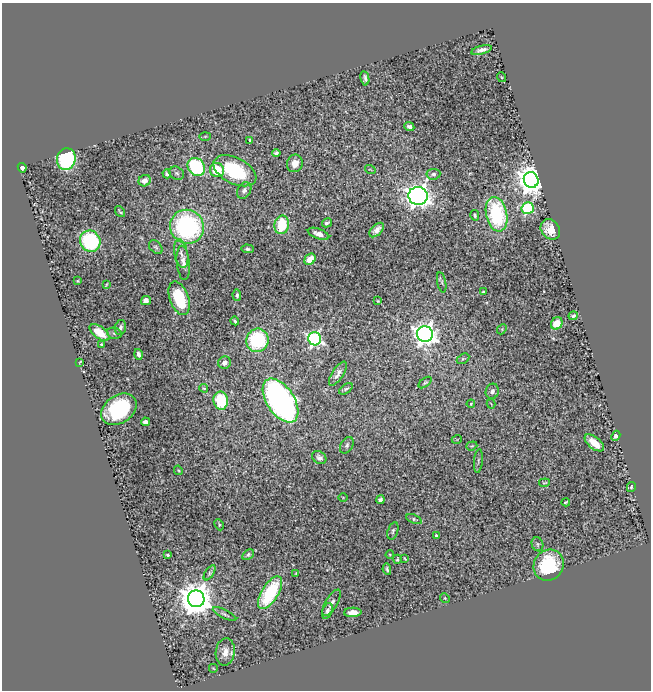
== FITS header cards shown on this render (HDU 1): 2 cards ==
NAXIS1  =                  649
NAXIS2  =                  688

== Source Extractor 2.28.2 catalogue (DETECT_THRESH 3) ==
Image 649 x 688 px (HDU 1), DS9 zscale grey, 1 PNG px = 1 image px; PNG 653 x 692 px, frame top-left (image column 1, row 688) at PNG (2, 3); each listed source drawn as its Kron ellipse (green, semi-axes under 4 px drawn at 4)
Background 1.97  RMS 0.031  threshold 0.0928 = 3 sigma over >= 5 px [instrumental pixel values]
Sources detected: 107; all 107 listed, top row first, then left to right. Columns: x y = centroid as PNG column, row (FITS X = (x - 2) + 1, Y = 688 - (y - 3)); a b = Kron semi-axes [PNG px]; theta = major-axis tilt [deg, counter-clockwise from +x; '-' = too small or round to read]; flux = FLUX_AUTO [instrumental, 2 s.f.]
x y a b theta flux
481 50 10 4 15 12
501 77 5 3 - 1.8
365 78 7 4 -78 6.1
409 127 5 4 - 7.6
205 136 6 4 2 1.7
250 140 4 3 - 3.7
276 153 4 4 - 5.1
66 159 11 9 77 260
295 163 9 8 - 19
196 167 9 8 - 220
22 168 5 4 - 10
370 169 5 3 - 1.7
217 170 7 7 - 53
235 171 23 13 -27 170
177 173 8 6 -34 5.3
167 174 4 4 - 5
433 174 7 5 6 6.3
531 180 8 7 - 3200
145 181 6 5 - 13
244 190 9 6 59 8.9
418 196 9 9 - 1700
528 208 6 6 - 300
120 212 6 2 -50 3
497 214 17 10 -78 220
475 215 5 3 - 4.1
327 223 5 3 - 4.9
282 225 9 7 78 92
187 227 17 16 - 370
550 229 11 9 -49 38
377 230 9 5 46 13
318 234 11 5 -20 14
90 241 11 10 - 200
156 247 8 5 -44 4.7
247 249 6 4 -4 4.9
181 254 14 6 -79 10
310 259 6 5 - 35
183 263 17 6 -84 14
78 281 3 2 - 2.1
442 282 10 4 -78 3.9
106 285 4 2 - 1.9
483 292 3 3 - 3.5
237 295 6 4 -87 4.5
179 298 17 9 -71 110
146 300 5 4 - 16
378 301 4 4 - 2.4
573 316 4 4 - 3.7
235 321 4 3 - 4.1
557 323 6 5 - 36
120 327 7 5 78 6.4
502 329 5 4 - 2.4
99 333 11 6 -37 36
114 333 7 5 -14 4.4
425 334 8 7 - 1900
315 339 7 6 - 620
257 340 12 11 - 190
101 345 3 3 - 3.1
138 354 5 3 - 6.4
463 359 7 4 29 3.5
80 362 4 2 - 1.9
225 363 6 6 - 14
338 374 14 5 56 13
425 383 7 4 37 2.9
204 388 4 3 - 2.4
346 389 8 4 34 4.1
492 391 7 6 - 9.6
221 401 9 7 -80 110
281 401 25 13 -56 910
471 404 4 3 - 2.5
491 404 4 3 - 1.4
119 409 19 14 35 200
145 422 4 4 - 9.7
616 436 5 3 - 8.4
457 439 5 3 - 1.4
594 443 11 6 -39 30
347 445 9 6 60 6
472 446 6 4 20 2.4
319 458 8 6 -38 8.3
478 461 12 4 84 4.5
178 470 5 3 - 1.9
544 483 5 3 - 2.6
631 487 5 3 - 2.7
343 497 4 3 - 1.7
380 500 4 4 - 6.4
566 502 4 2 - 2.8
414 519 8 4 -21 3.7
219 525 6 4 -65 3
393 531 9 5 73 5
436 536 4 3 - 3.4
537 544 7 5 -70 4.1
168 555 3 3 - 3.7
248 555 6 4 34 4.4
390 555 4 3 - 2.2
397 559 4 3 - 2.9
405 559 4 2 - 2.3
549 565 16 14 58 140
387 569 6 4 -79 4.4
210 573 8 4 57 4.2
296 573 3 3 - 1.8
270 593 18 8 59 170
445 598 5 4 - 2.2
196 599 8 8 - 5500
332 603 15 6 58 9.6
327 611 8 5 70 8.5
353 612 9 5 2 18
224 614 13 4 -26 5.2
225 652 14 9 82 20
213 668 4 2 - 1.9